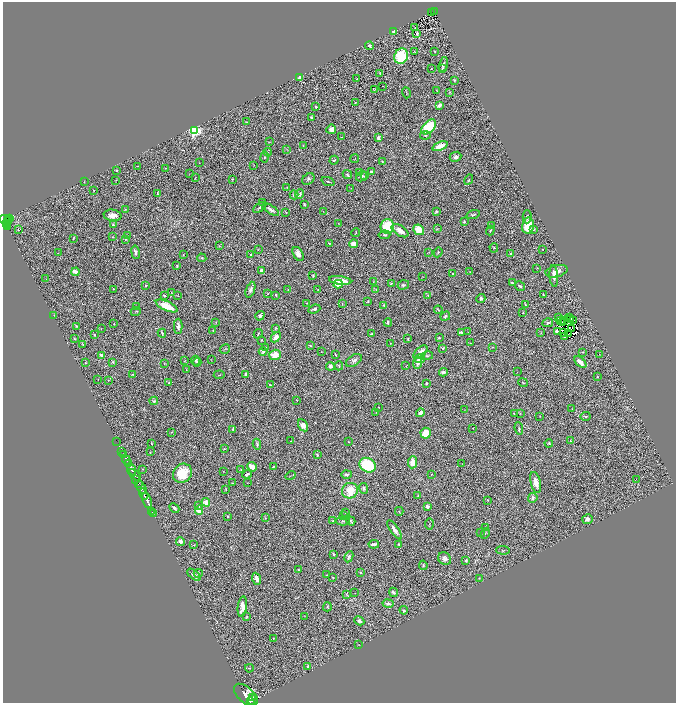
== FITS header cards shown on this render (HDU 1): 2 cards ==
NAXIS1  =                 1347
NAXIS2  =                 1402

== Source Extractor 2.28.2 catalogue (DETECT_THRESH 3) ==
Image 1347 x 1402 px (HDU 1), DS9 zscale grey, zoomed out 1/2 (1 PNG px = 2 x 2 image px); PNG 678 x 705 px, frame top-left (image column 2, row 1402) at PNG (3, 2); each listed source drawn as its Kron ellipse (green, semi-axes under 4 px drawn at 4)
Background 1.14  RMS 0.06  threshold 0.18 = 3 sigma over >= 5 px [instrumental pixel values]
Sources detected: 414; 57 cannot appear on this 1/2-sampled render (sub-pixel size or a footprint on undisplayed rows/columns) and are neither listed nor drawn; the other 357 listed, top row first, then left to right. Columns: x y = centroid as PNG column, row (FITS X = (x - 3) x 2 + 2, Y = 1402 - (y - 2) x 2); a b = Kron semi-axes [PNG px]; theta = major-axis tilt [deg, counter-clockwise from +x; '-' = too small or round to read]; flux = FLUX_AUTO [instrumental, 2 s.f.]
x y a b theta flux
432 12 2 1 - 6.4
434 12 4 2 - 98
415 27 2 1 - 4
394 32 2 2 - 150
417 34 3 2 - 40
370 46 4 3 - 18
435 51 3 2 - 5.1
415 52 3 1 - 5.8
401 56 8 6 61 530
443 64 7 3 74 35
442 68 3 2 - 7.5
431 69 3 2 - 4.6
380 73 4 3 - 8.5
300 77 3 3 - 38
357 79 3 2 - 6.2
454 80 2 2 - 21
382 86 2 2 - 14
374 90 2 1 - 3.4
436 90 3 2 - 4.7
450 92 2 2 - 8.4
406 93 5 3 - 11
355 102 2 2 - 7.1
439 105 4 3 - 64
316 107 2 2 - 21
311 117 2 2 - 9.2
246 122 3 2 - 4.4
429 127 9 5 45 530
331 129 5 4 - 53
194 130 3 3 - 2500
425 135 5 3 - 16
342 137 2 2 - 6.6
378 138 3 3 - 39
269 142 3 2 - 5.7
303 146 2 1 - 3.6
440 146 8 4 23 140
287 149 3 2 - 6.1
268 152 4 3 - 9.7
264 157 5 3 - 12
455 157 6 5 - 36
354 159 4 2 - 6
334 160 4 3 - 12
382 161 2 2 - 6.4
199 163 2 1 - 3.5
254 165 3 2 - 4.5
137 166 3 1 - 4.5
165 168 2 2 - 6.7
117 170 3 3 - 8.8
371 172 4 3 - 17
360 173 3 3 - 15
189 174 3 1 - 2.5
347 175 5 3 - 21
361 176 6 4 30 30
364 176 3 3 - 6.2
195 178 2 1 - 3.9
232 179 2 2 - 7.4
308 179 7 5 40 24
116 180 3 2 - 5.9
469 180 5 2 - 14
84 182 2 1 - 4.9
328 182 7 2 -22 14
287 188 3 2 - 5.4
351 188 2 1 - 3.1
94 190 2 1 - 4.8
158 194 4 2 - 15
300 194 5 3 - 19
294 195 4 4 - 20
263 202 2 2 - 9.4
304 205 3 2 - 11
260 207 7 3 36 21
125 209 3 2 - 5.9
270 209 9 3 -34 37
323 211 3 1 - 3.1
436 211 4 3 - 15
286 212 4 2 - 7.5
113 215 9 5 -10 71
473 215 7 3 17 18
527 217 6 4 88 27
9 218 4 2 - 330
5 219 6 4 -3 880
9 220 2 1 - 170
464 221 3 3 - 14
7 222 2 1 - 91
6 223 2 2 - 200
338 223 3 1 - 3.2
113 225 3 3 - 17
7 226 4 2 - 190
387 226 7 6 - 510
492 226 3 2 - 5.4
528 226 8 6 78 270
18 229 2 2 - 22
437 229 3 2 - 7.5
533 229 3 3 - 15
419 230 6 4 -42 180
400 231 9 5 -32 90
490 231 5 3 - 12
356 233 4 2 - 7.7
384 235 6 4 9 19
127 236 3 2 - 9
112 237 3 3 - 7.3
73 238 3 2 - 9.7
125 239 2 2 - 14
329 243 3 2 - 6.9
354 244 4 4 - 91
219 246 3 3 - 7
494 248 5 3 - 13
258 249 3 1 - 4.4
542 249 2 2 - 3.6
135 252 7 3 -80 30
428 252 4 2 - 7.4
438 252 5 3 - 15
58 253 2 1 - 4.7
251 254 3 2 - 10
298 254 7 4 -60 76
511 254 3 2 - 17
183 255 2 2 - 5.9
202 258 4 3 - 9.7
177 266 3 2 - 13
537 268 3 2 - 4.2
262 271 3 3 - 79
556 271 11 6 14 82
75 272 4 3 - 150
470 272 3 2 - 4.9
453 274 2 2 - 15
313 276 3 2 - 11
554 276 11 3 -86 42
423 277 2 1 - 3.1
46 279 2 1 - 2.7
340 280 11 3 -8 140
373 282 2 2 - 3.4
391 283 3 2 - 9.3
512 283 4 3 - 17
338 284 5 3 - 130
145 285 2 2 - 18
403 285 6 4 18 24
520 286 5 3 - 23
113 289 2 2 - 10
288 289 2 1 - 3.9
376 289 3 3 - 8.3
250 290 8 4 69 38
318 290 2 1 - 4.4
171 292 2 2 - 3.9
268 294 2 2 - 6.3
276 295 3 2 - 12
428 295 4 2 - 8.8
543 295 3 2 - 13
164 296 4 3 - 13
178 296 2 2 - 4.4
481 298 4 4 - 21
368 301 4 3 - 11
307 303 2 2 - 6.2
342 304 4 2 - 8.6
526 304 3 2 - 8.3
384 305 3 3 - 12
136 306 2 2 - 9.1
167 306 11 4 -25 240
314 309 6 3 20 32
438 310 4 2 - 7.3
136 311 5 2 - 10
523 313 3 2 - 5.8
54 315 2 2 - 3.9
260 316 5 4 - 22
445 316 5 3 - 25
559 317 3 1 - 4.2
570 317 3 1 - 9.3
564 320 2 1 - 3.3
571 320 2 1 - 3.3
573 320 2 2 - 8.8
560 321 2 1 - 3.2
216 322 3 2 - 5.4
388 322 4 2 - 21
114 323 3 2 - 5.1
548 323 5 3 - 17
563 323 3 1 - 3.9
76 326 2 2 - 9
178 326 7 3 89 45
276 328 3 2 - 8.7
101 329 2 1 - 3.1
571 329 2 1 - 4.8
213 331 3 1 - 6
557 331 3 3 - 26
461 332 4 2 - 14
468 332 3 2 - 4.8
563 332 2 1 - 3.3
162 333 4 3 - 17
541 333 3 2 - 5.4
258 334 5 2 - 8.9
372 334 2 2 - 7
568 334 2 1 - 6.4
95 335 2 2 - 13
276 337 6 4 47 79
564 337 3 2 - 17
74 338 3 2 - 11
439 338 3 3 - 12
408 339 2 2 - 7.7
262 340 2 2 - 4.9
391 343 3 2 - 6
470 343 2 1 - 4
82 344 4 2 - 12
310 346 3 2 - 11
266 347 2 2 - 6.7
493 347 3 2 - 6.1
443 348 4 3 - 12
225 349 5 1 - 5.6
263 351 4 3 - 31
321 352 2 1 - 3.9
420 352 8 4 43 110
582 352 3 2 - 5.9
335 354 3 2 - 8.8
599 354 2 1 - 2.9
102 355 3 2 - 130
275 355 6 5 - 160
427 356 6 3 12 16
420 359 5 4 - 120
195 360 5 4 - 22
211 360 3 1 - 3.7
354 360 8 5 33 41
184 361 4 2 - 6.9
113 362 4 3 - 10
197 362 4 3 - 15
580 362 7 3 -43 75
86 363 2 2 - 6.8
417 363 6 4 87 51
165 364 4 3 - 8
330 366 4 3 - 42
339 366 4 2 - 9.7
406 366 2 1 - 3.4
186 370 4 2 - 7.5
443 372 4 3 - 25
517 372 2 1 - 2.8
133 374 2 2 - 6.8
246 374 4 3 - 38
219 375 5 2 - 7.2
597 377 2 2 - 4.9
98 379 2 1 - 4.5
108 380 3 2 - 4.5
169 383 3 2 - 6.5
426 383 2 2 - 17
523 383 5 2 - 7.1
270 385 2 2 - 12
297 400 2 1 - 3.3
154 401 4 4 - 18
379 407 2 1 - 3
464 409 2 2 - 3.5
572 409 2 1 - 2.8
376 412 3 2 - 4.2
420 413 4 3 - 54
520 413 4 2 - 6.1
514 414 3 2 - 7
540 416 2 2 - 4.7
585 416 5 3 - 15
303 425 6 4 -60 58
473 428 2 1 - 3.9
519 428 6 3 -80 13
233 429 4 3 - 18
171 432 2 2 - 4.9
426 433 5 5 - 140
291 441 2 1 - 4
570 441 3 3 - 7.6
117 442 3 1 - 27
349 442 2 1 - 5.8
549 443 4 4 - 13
151 444 3 2 - 7.9
257 444 5 3 - 18
224 449 3 2 - 5.9
122 451 2 2 - 110
150 452 2 2 - 7.1
124 455 3 2 - 410
317 455 4 3 - 12
126 460 5 2 - 2300
412 462 6 4 84 86
128 464 2 2 - 820
462 464 3 2 - 3.6
368 465 8 7 - 550
252 467 5 3 - 150
273 467 3 2 - 12
131 469 6 2 -66 3500
142 469 3 2 - 5.4
241 470 3 2 - 8.7
224 472 2 1 - 3.8
182 473 10 9 - 250
247 474 5 2 - 22
346 474 5 3 - 25
431 474 3 2 - 6.8
135 475 7 3 -40 1500
291 475 5 2 - 6.1
136 479 3 2 - 500
636 479 2 1 - 42
536 482 11 5 -77 110
138 483 4 2 - 790
232 483 2 1 - 5.2
247 483 2 1 - 3.3
142 488 6 3 -62 1200
363 488 5 4 - 25
226 489 3 3 - 6.1
350 491 8 7 - 250
144 494 6 2 -59 2000
417 496 4 2 - 6.5
533 498 5 4 - 37
147 500 8 2 -66 2100
488 500 3 2 - 6.5
206 502 4 4 - 89
199 505 3 3 - 10
427 507 3 3 - 57
174 508 5 3 - 31
199 510 5 4 - 160
152 511 2 1 - 31
399 511 4 2 - 6.4
346 513 3 2 - 9.5
153 514 2 1 - 37
228 516 3 3 - 16
344 516 3 2 - 5.6
265 518 3 2 - 5.4
587 519 5 5 - 34
333 521 2 2 - 5.3
343 521 7 3 -1 16
351 521 5 3 - 14
429 524 5 2 - 8
485 528 3 2 - 5
394 530 11 3 -55 66
480 532 3 2 - 13
485 533 6 2 60 8.5
180 542 4 4 - 40
374 544 5 2 - 37
399 544 3 3 - 12
194 545 3 2 - 7.4
503 550 7 3 -3 15
333 554 4 2 - 12
349 557 6 3 64 27
445 559 7 6 - 47
466 560 3 3 - 18
423 565 4 3 - 11
299 570 3 2 - 8.9
198 573 4 2 - 12
361 573 4 3 - 13
194 575 8 3 -41 42
327 575 3 2 - 6.9
333 578 2 2 - 5.3
479 578 3 2 - 4.1
256 579 6 3 -67 50
393 592 5 3 - 34
355 593 2 2 - 4.1
346 595 4 3 - 9
388 603 5 4 - 31
242 607 10 4 83 120
327 607 4 4 - 13
404 610 4 3 - 12
304 616 2 1 - 3.4
247 617 3 2 - 12
359 621 5 4 - 32
273 638 2 1 - 3.7
359 645 2 1 - 3.2
308 666 3 3 - 23
249 668 4 3 - 11
246 695 14 7 -43 10000
252 698 4 3 - 1400
253 700 5 2 - 2600
250 701 3 2 - 1600
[57 sub-pixel or undisplayed-footprint detections neither listed nor drawn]